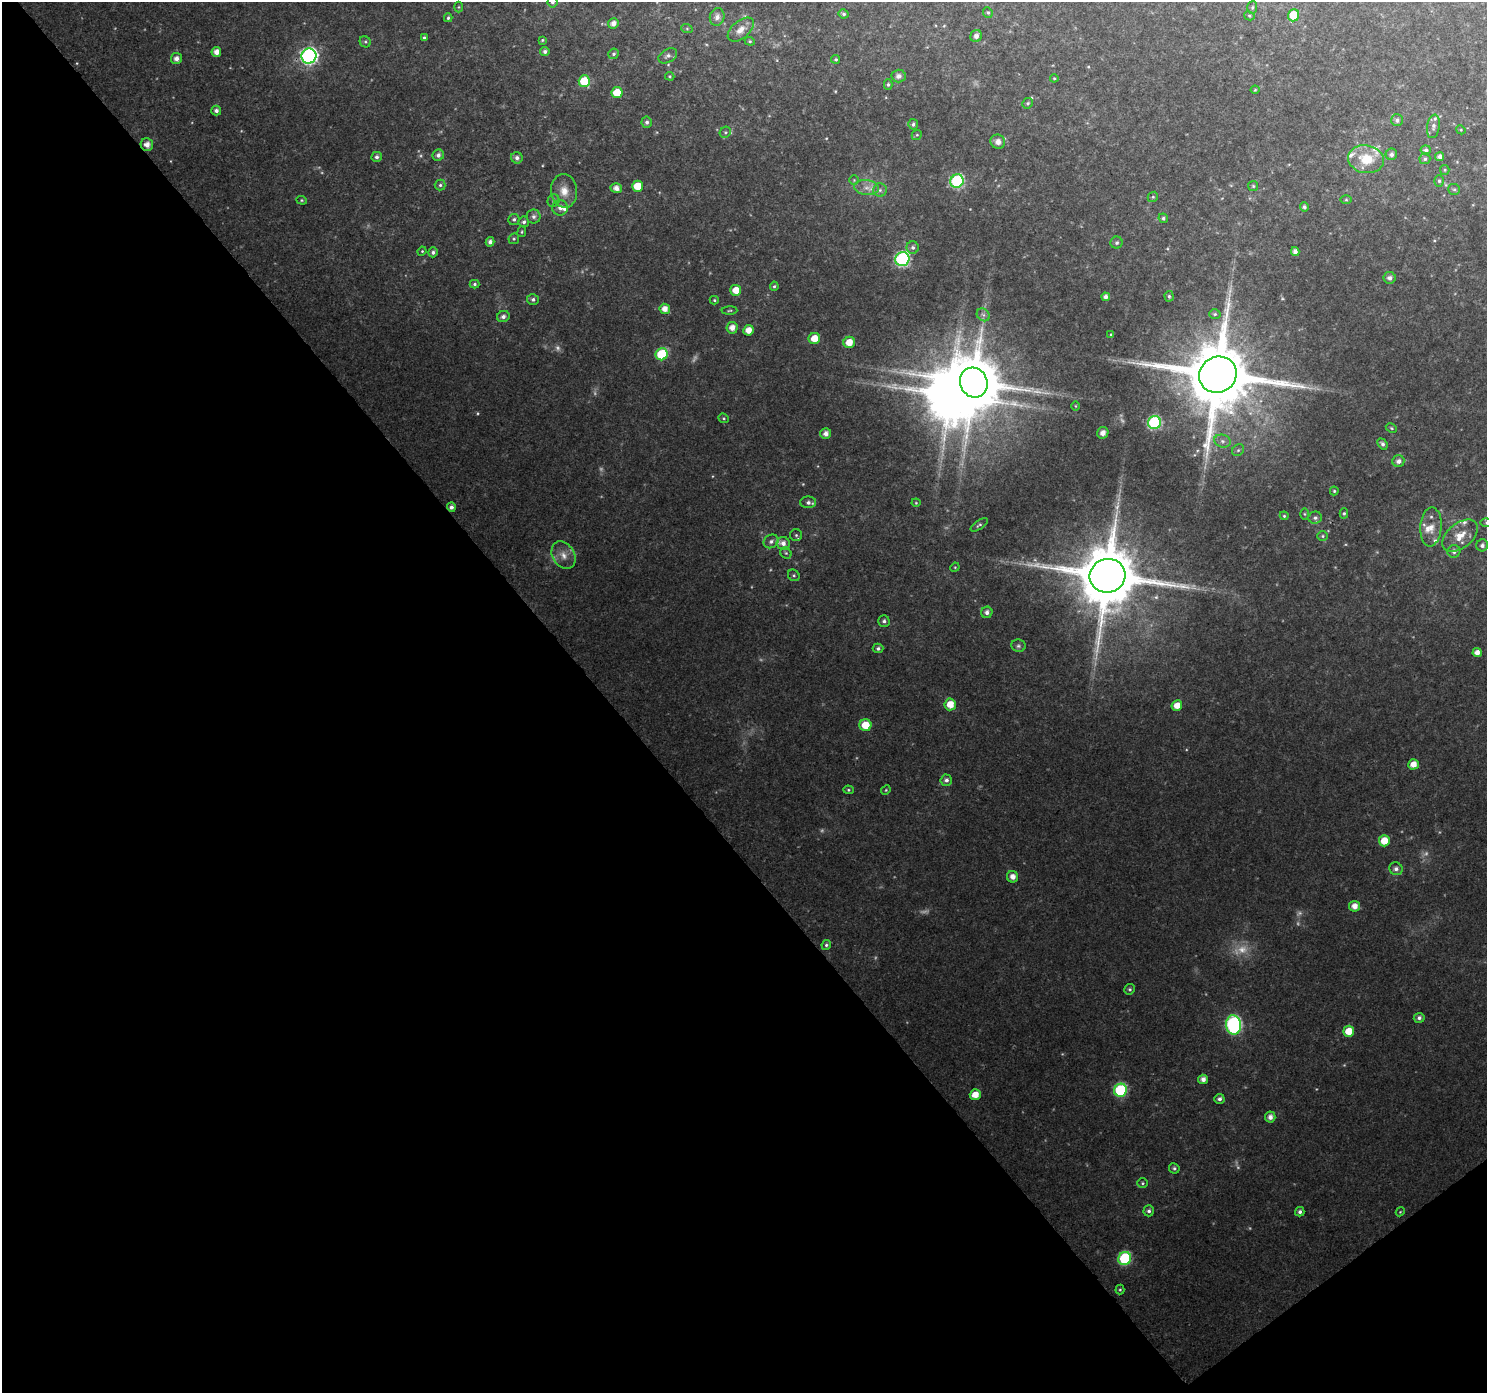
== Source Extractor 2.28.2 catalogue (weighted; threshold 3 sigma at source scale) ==
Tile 14 of 4 x 4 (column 2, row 4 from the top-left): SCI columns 1533-3017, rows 175-1565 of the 6040 x 5978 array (HDU 1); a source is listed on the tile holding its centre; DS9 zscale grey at full resolution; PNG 1489 x 1395 px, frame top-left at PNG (2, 2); each listed source drawn as its Kron ellipse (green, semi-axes under 4 px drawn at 4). Shown black and unused: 42% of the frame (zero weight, under 3 of 4 exposures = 5% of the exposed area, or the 3 px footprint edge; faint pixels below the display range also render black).
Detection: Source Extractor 2.28.2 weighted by HDU 2 'WHT'; one run over the whole footprint, this tile lists its part. Background 0.0414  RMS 0.0039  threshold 0.0175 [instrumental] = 3 sigma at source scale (4.5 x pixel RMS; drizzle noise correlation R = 1.50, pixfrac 1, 0.0396/0.0396 arcsec/px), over >= 5 px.
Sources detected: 195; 16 too faint to see at this stretch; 1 inside a brighter object's white glare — neither listed nor drawn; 10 inside a brighter listed object's ellipse — not listed separately; the other 168 listed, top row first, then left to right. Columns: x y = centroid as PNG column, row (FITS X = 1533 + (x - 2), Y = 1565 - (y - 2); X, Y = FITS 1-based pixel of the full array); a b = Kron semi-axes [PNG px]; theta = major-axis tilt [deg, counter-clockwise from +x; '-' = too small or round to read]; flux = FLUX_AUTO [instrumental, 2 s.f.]
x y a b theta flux
552 2 5 5 - 0.97
459 7 5 3 - 0.39
1252 7 6 5 - 0.69
988 12 5 4 - 0.64
844 14 5 4 - 0.85
1293 15 6 5 - 9.9
1249 16 5 4 - 0.54
717 17 9 7 74 2
448 18 4 3 - 0.66
613 23 5 5 - 2.4
687 29 6 4 -19 0.52
741 30 15 8 40 3.5
976 36 6 5 - 1.6
424 38 3 3 - 0.75
542 40 4 3 - 0.44
750 41 5 4 - 0.53
365 42 6 5 - 0.69
545 51 4 4 - 1.1
216 52 5 5 - 3.1
613 54 5 5 - 0.86
309 56 7 7 - 120
668 56 10 6 31 1.4
176 59 5 5 - 2.1
836 59 4 4 - 0.58
670 76 4 4 - 0.47
899 76 7 6 - 2
1054 78 4 4 - 0.41
584 81 6 5 - 14
888 84 5 4 - 0.68
1255 90 4 4 - 0.41
617 93 5 5 - 9.6
1028 103 5 5 - 0.73
216 110 5 5 - 1.5
1397 120 6 6 - 1.4
647 122 5 5 - 1.1
913 124 5 5 - 0.9
1433 126 12 6 81 1.6
1461 130 5 4 - 0.39
725 132 6 5 - 0.65
917 135 5 4 - 0.49
998 142 7 7 - 2.4
147 145 6 6 - 2.7
1426 150 5 4 - 1
1391 154 6 5 - 1.3
438 155 6 5 - 1.5
377 157 5 5 - 1.2
1440 157 4 4 - 1.5
517 158 6 5 - 1.5
1366 159 18 14 -8 10
1425 159 5 5 - 0.84
1445 170 5 4 - 0.45
854 180 5 5 - 0.58
957 181 7 6 - 49
1439 181 6 5 - 0.73
440 185 5 5 - 0.87
637 186 5 5 - 7.8
1253 186 5 5 - 0.51
616 188 5 5 - 2.5
867 188 12 7 -7 2.9
1454 189 6 5 - 0.69
880 190 6 6 - 1.2
564 191 17 13 -85 5.2
1153 197 5 5 - 0.55
302 200 5 4 - 0.48
1346 200 6 4 0 0.45
553 201 6 5 - 0.91
1304 207 4 4 - 1
560 208 8 7 - 2.1
533 217 7 7 - 1.5
1163 218 5 4 - 0.78
514 219 5 5 - 0.91
524 222 5 5 - 0.98
522 232 5 3 - 0.39
514 239 5 5 - 0.61
490 242 4 4 - 1.7
1117 243 6 6 - 0.85
913 247 6 6 - 1.1
422 251 4 4 - 0.41
433 252 5 5 - 1.1
1295 252 4 4 - 1.7
902 259 7 7 - 72
1390 278 6 6 - 1.8
475 284 5 4 - 0.76
774 286 5 4 - 0.64
736 290 5 5 - 5.1
1169 296 5 4 - 0.58
1106 297 4 4 - 1.5
533 299 6 5 - 1.2
714 300 4 4 - 0.52
665 309 5 5 - 3.2
730 310 8 3 2 0.55
1215 314 6 5 - 0.61
983 315 7 5 -44 1.1
503 317 6 5 - 1.5
732 328 6 5 - 3.1
748 330 5 5 - 4
1111 334 4 3 - 0.37
814 338 6 5 - 5.8
849 342 6 5 - 5.8
662 354 6 6 - 24
1218 375 19 18 - 5100
974 383 15 13 -65 2800
1076 406 5 3 - 0.35
724 418 5 4 - 0.56
1154 422 7 6 - 51
1391 428 6 4 -24 0.53
1103 433 6 5 - 2.1
826 434 5 5 - 2.3
1222 441 8 6 -16 1.6
1382 444 6 4 -51 1.2
1238 450 6 5 - 0.78
1398 461 6 6 - 1.7
1334 491 4 4 - 0.51
808 502 8 6 0 1.5
916 503 4 4 - 0.41
451 507 4 4 - 1.6
1344 513 5 4 - 0.59
1304 514 6 4 -89 0.5
1284 516 4 4 - 0.48
1315 518 6 6 - 1.1
1486 523 6 4 0 0.59
979 525 10 4 35 0.75
1431 527 19 10 86 4.8
796 535 6 6 - 0.83
1323 536 5 5 - 0.6
1460 536 20 12 38 7.1
771 541 8 6 32 1.3
783 543 6 6 - 2
1482 545 6 6 - 1.2
1454 551 6 6 - 1.5
786 553 6 5 - 0.69
563 555 15 11 -60 4.1
955 567 5 4 - 0.39
794 575 6 5 - 0.71
1108 576 18 17 - 3900
987 612 6 5 - 1.7
884 621 6 5 - 1.1
1018 646 7 6 - 0.9
878 648 5 5 - 0.98
1477 653 4 4 - 2.5
950 704 6 5 - 5.7
1177 706 5 5 - 4.1
865 725 6 6 - 8.1
1413 764 5 5 - 4.2
946 780 5 5 - 1.4
848 790 5 4 - 0.59
886 790 5 4 - 0.47
1384 841 5 5 - 6.5
1396 869 7 6 - 1.5
1013 877 6 5 - 2.8
1354 906 5 5 - 3.7
826 945 5 4 - 0.77
1130 989 5 5 - 0.69
1419 1018 5 5 - 1.2
1233 1025 9 7 -81 87
1349 1031 5 5 - 7
1203 1079 5 4 - 2
1120 1090 6 6 - 38
975 1095 5 5 - 5
1219 1099 5 5 - 1.2
1270 1117 5 5 - 2.2
1174 1168 5 5 - 0.76
1143 1183 5 4 - 0.58
1149 1211 5 5 - 1
1300 1212 5 4 - 1.1
1400 1212 4 3 - 0.38
1125 1258 7 6 - 36
1120 1290 5 4 - 0.48
Isophote crosses this tile's border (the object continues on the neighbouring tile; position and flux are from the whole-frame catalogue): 2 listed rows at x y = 552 2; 1486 523